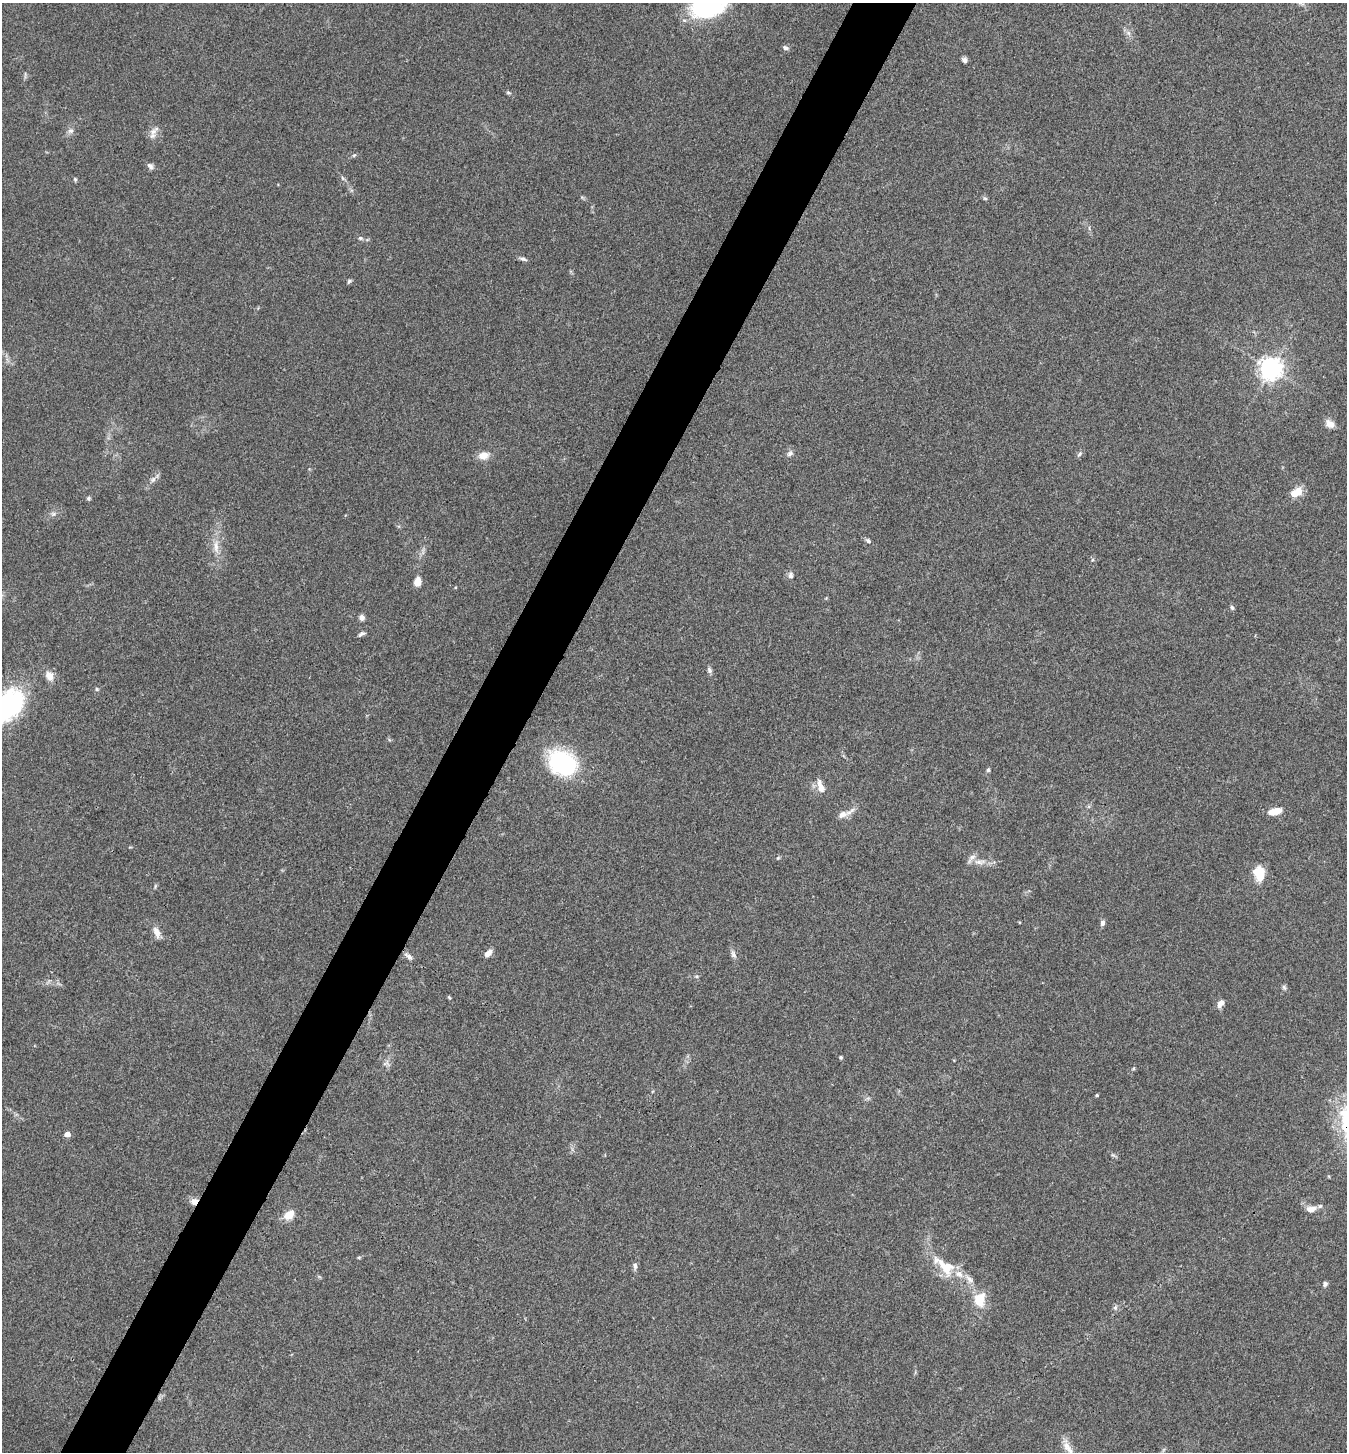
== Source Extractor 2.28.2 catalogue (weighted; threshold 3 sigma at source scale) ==
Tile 7 of 4 x 4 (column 3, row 2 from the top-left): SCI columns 2837-4181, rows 2902-4351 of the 5811 x 5804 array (HDU 1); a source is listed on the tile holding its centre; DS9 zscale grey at full resolution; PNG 1349 x 1454 px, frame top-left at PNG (2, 3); no overlay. Shown black and unused: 5% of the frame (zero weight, under 3 of 4 exposures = <1% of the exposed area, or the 3 px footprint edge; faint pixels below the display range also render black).
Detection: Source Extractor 2.28.2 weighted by HDU 2 'WHT'; one run over the whole footprint, this tile lists its part. Background 0.0798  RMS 0.0056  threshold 0.0251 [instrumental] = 3 sigma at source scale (4.5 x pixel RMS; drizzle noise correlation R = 1.50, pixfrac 1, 0.05/0.05 arcsec/px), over >= 5 px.
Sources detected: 82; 1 too faint to see at this stretch — not listed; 7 inside a brighter listed object's ellipse — not listed separately; the other 74 listed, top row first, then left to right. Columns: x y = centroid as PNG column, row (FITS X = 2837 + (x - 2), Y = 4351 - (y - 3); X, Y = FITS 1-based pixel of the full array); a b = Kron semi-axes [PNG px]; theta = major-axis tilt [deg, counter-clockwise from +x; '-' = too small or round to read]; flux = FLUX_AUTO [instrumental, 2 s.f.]
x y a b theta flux
708 6 30 18 17 97
1128 33 8 6 -46 2
785 48 8 5 -19 1.6
965 60 6 5 - 2.1
25 75 11 2 90 0.8
508 93 6 5 - 0.9
71 131 8 8 - 2.1
153 131 12 9 71 3.9
354 155 6 5 - 0.85
150 166 9 7 -45 2
343 178 7 5 -47 1.1
75 179 6 4 -86 0.77
582 197 7 4 -19 0.82
985 198 6 5 - 0.95
360 238 7 5 -15 1.2
523 259 10 5 -17 1.6
349 281 6 4 57 1
1271 368 7 7 - 470
1330 424 13 9 -29 3.9
790 453 10 7 52 2
1079 454 9 5 48 1.3
484 455 11 8 10 6.4
153 479 9 7 43 2.2
1298 491 7 6 - 7.7
88 498 5 5 - 0.96
53 514 9 6 15 1.8
868 541 8 5 -45 1.4
216 547 22 8 -87 6.8
1092 560 5 5 - 0.85
791 575 10 6 -87 2
418 582 10 7 79 5.2
455 587 4 4 - 0.52
1232 607 7 5 -57 1.1
362 617 7 6 - 2.2
362 634 9 4 27 1.5
709 670 8 6 -76 1.7
49 676 13 10 -64 4.9
97 689 5 4 - 0.8
8 706 43 26 49 71
562 763 33 26 -31 56
988 770 5 5 - 0.98
820 786 16 7 -74 5.5
1275 811 15 7 12 8.1
842 814 12 8 25 3.7
778 858 6 4 44 0.65
980 862 20 8 0 5.1
1259 873 17 12 -83 12
155 886 8 3 77 0.75
1019 922 4 3 - 0.47
1102 923 7 6 - 1.8
157 932 15 8 -70 4.2
488 953 11 6 43 3.6
733 955 12 6 -65 2.2
409 956 12 5 -41 2
697 976 6 3 0 0.67
1284 987 8 6 -58 1.2
449 997 6 3 -45 0.64
1221 1003 10 6 60 3.6
841 1057 4 4 - 0.98
386 1063 12 8 -15 2.5
1133 1069 6 3 58 0.66
1097 1095 4 3 - 0.72
868 1098 7 4 18 1
67 1134 5 4 - 5
1113 1155 8 5 -44 1.1
194 1201 9 8 - 4.2
1311 1209 13 7 11 4.7
289 1215 9 6 41 11
359 1257 6 4 0 0.63
635 1266 11 5 -89 1.8
946 1269 52 15 -45 23
1325 1284 7 6 - 1.3
1115 1307 8 6 88 1.4
1067 1447 24 9 -61 5.7
Overlapping masked pixels (flux is a lower limit): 1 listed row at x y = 194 1201
Isophote crosses this tile's border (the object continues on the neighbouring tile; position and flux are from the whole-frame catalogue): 2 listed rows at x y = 708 6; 8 706